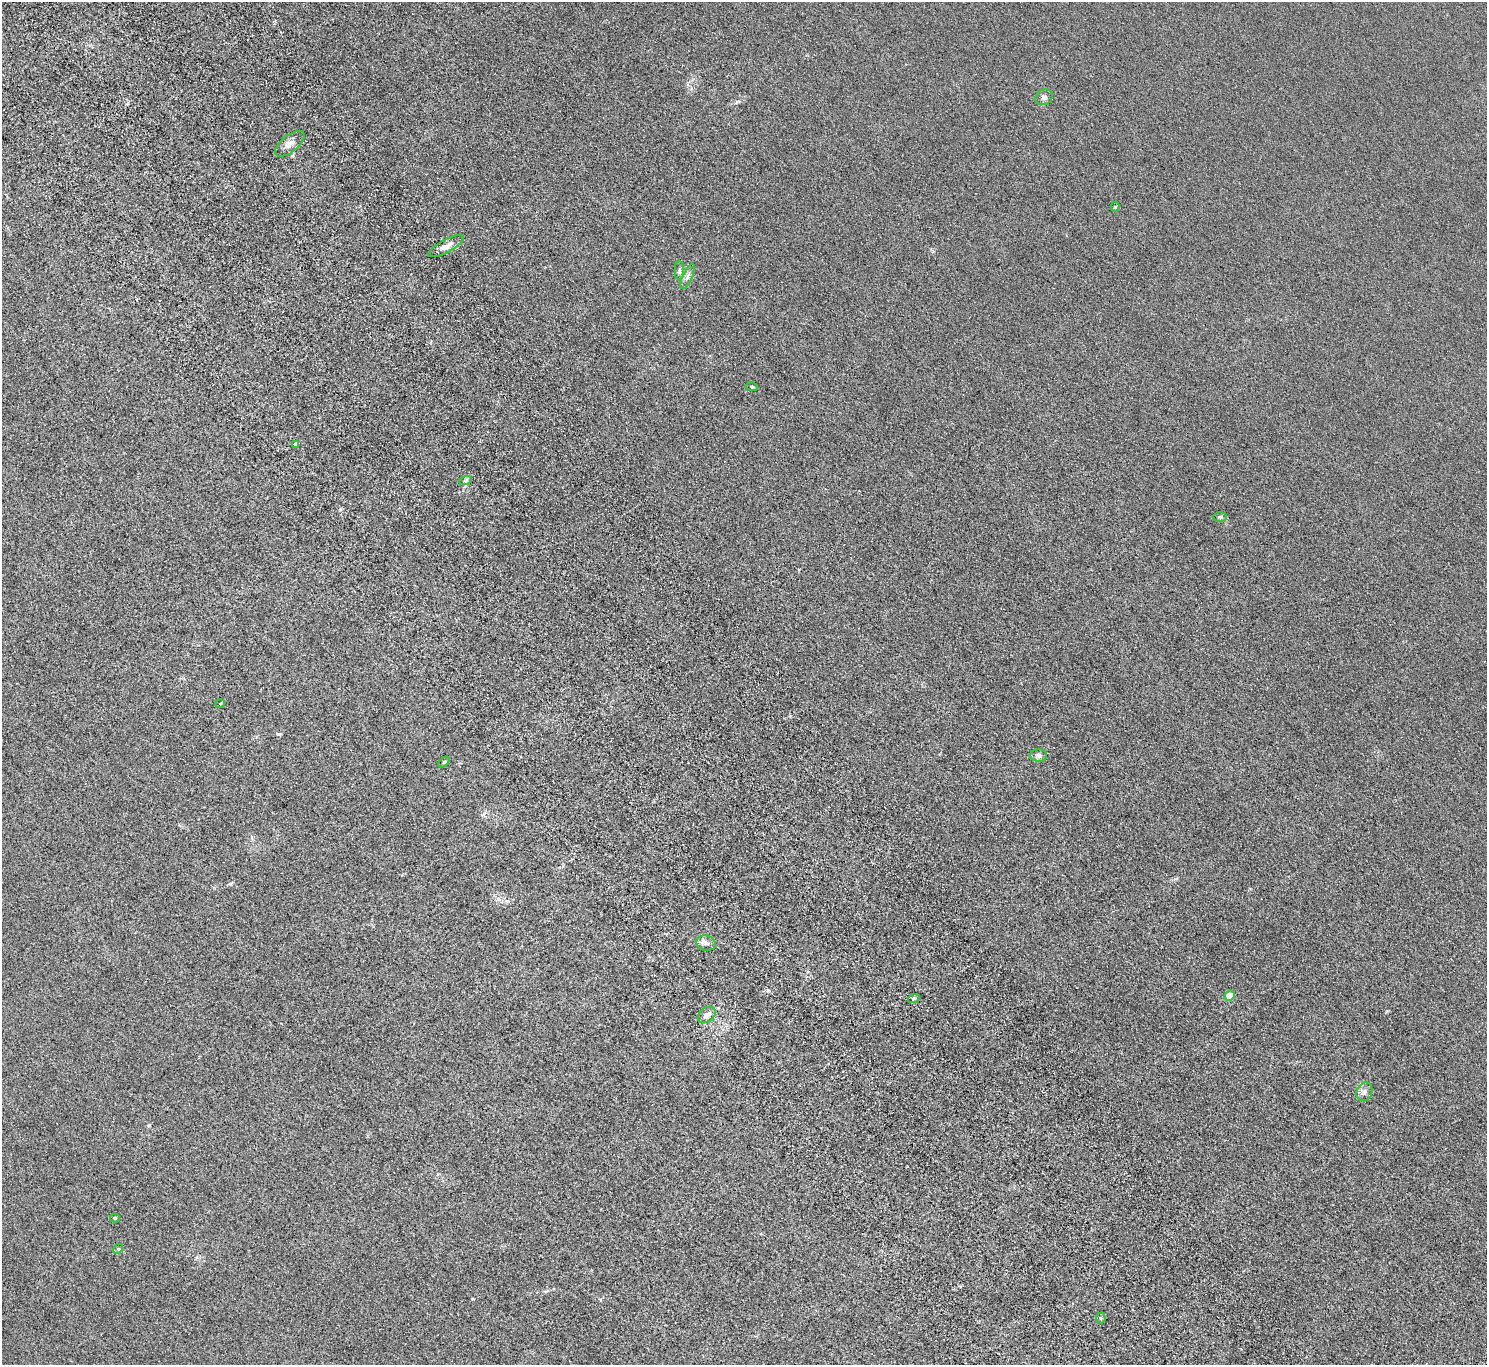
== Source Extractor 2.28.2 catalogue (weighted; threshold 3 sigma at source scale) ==
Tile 11 of 4 x 4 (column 3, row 3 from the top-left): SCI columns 3074-4558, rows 1622-2984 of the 6146 x 6105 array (HDU 1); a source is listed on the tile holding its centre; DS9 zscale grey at full resolution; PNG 1489 x 1367 px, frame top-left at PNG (2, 2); each listed source drawn as its Kron ellipse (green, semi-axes under 4 px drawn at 4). Shown black and unused: <1% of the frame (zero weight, under 4 of 8 exposures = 5% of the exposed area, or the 3 px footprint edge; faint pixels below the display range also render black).
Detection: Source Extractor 2.28.2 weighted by HDU 2 'WHT'; one run over the whole footprint, this tile lists its part. Background 0.0318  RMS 0.0058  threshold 0.0239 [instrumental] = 3 sigma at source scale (4.09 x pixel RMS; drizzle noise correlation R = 1.36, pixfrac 0.8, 0.05/0.05 arcsec/px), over >= 5 px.
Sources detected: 21; all 21 listed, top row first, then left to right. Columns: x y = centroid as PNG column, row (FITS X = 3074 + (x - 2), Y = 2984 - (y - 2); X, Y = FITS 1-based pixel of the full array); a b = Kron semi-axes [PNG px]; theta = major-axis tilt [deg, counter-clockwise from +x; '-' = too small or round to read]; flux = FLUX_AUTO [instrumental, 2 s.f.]
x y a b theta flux
1044 97 9 7 27 1.5
290 144 18 8 39 3.3
1115 207 5 4 - 0.74
446 246 20 6 28 3.4
679 270 10 4 -90 1.1
687 277 13 4 65 1.9
752 387 6 3 -19 0.52
295 444 3 3 - 1.6
465 481 6 4 18 0.82
1220 517 7 5 -1 0.87
220 704 5 3 - 0.49
1039 755 8 6 -1 1.5
444 762 6 4 45 0.57
706 943 10 7 -19 2.1
1230 995 5 4 - 8.1
914 998 6 3 18 0.76
707 1015 10 7 38 3
1364 1092 9 7 64 2
115 1218 5 4 - 0.78
118 1249 5 4 - 0.75
1101 1318 5 5 - 0.66